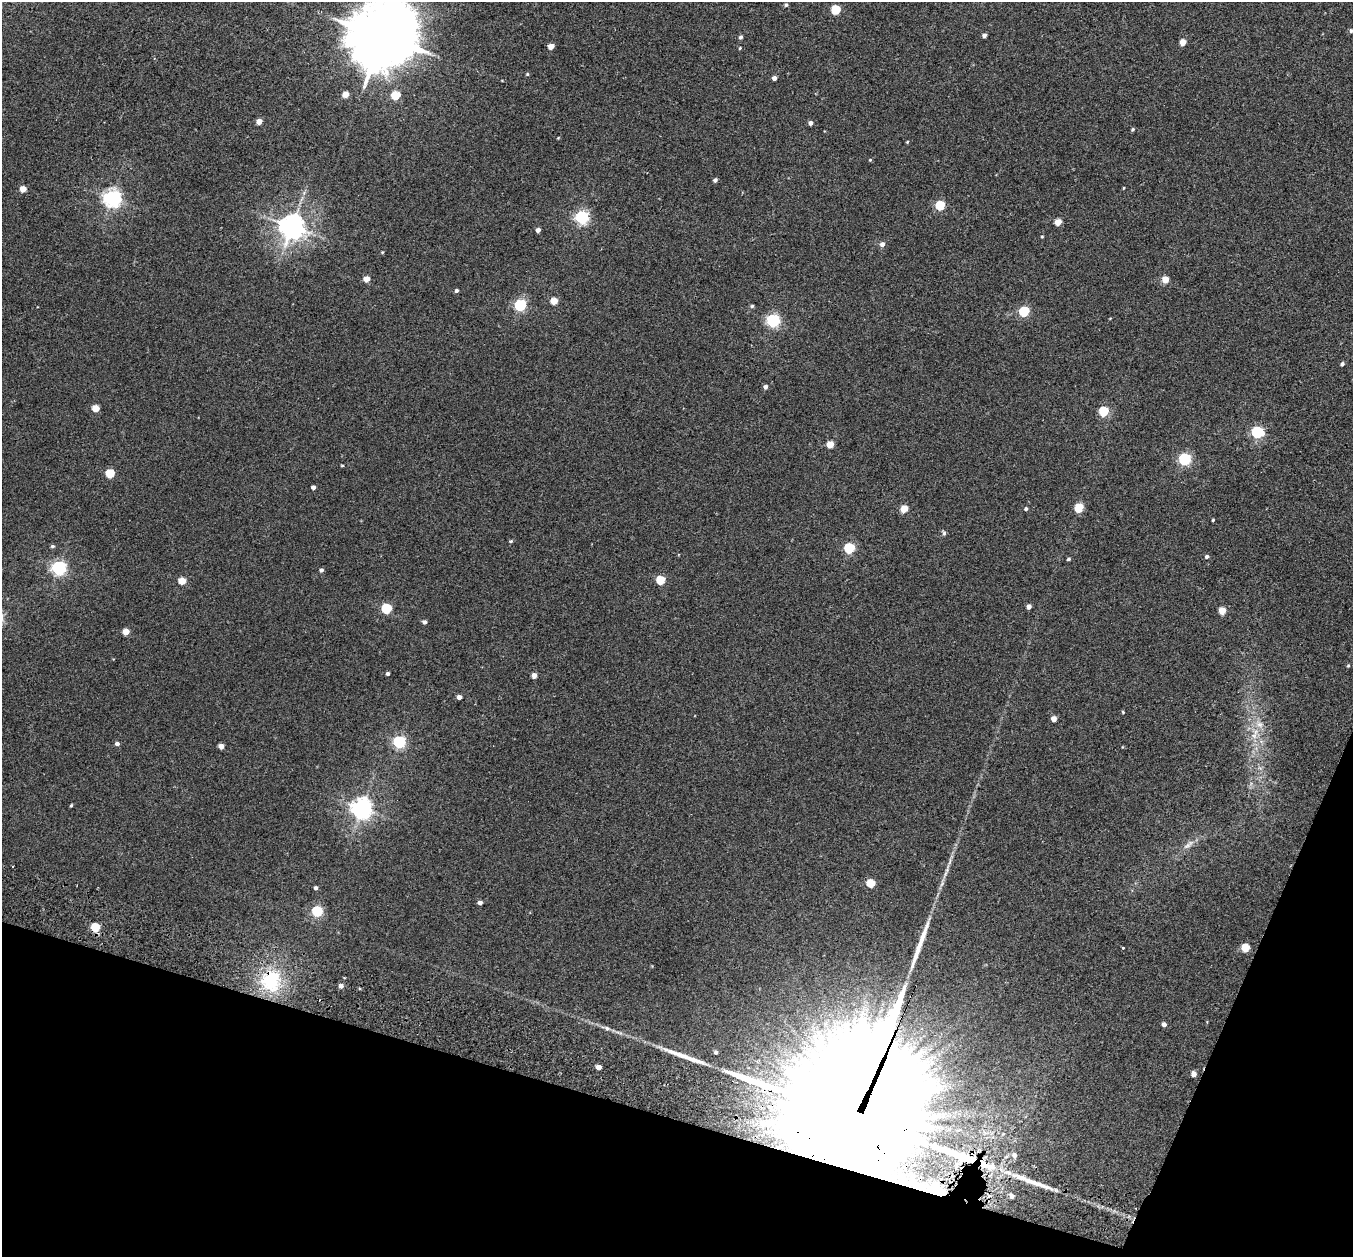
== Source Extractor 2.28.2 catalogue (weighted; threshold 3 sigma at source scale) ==
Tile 15 of 4 x 4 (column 3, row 4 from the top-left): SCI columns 2728-4078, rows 320-1574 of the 5452 x 5530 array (HDU 1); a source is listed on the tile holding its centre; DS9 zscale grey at full resolution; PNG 1355 x 1259 px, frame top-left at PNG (2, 2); no overlay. Shown black and unused: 15% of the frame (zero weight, under 2 of 3 exposures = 3% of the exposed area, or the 3 px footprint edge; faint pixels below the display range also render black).
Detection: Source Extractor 2.28.2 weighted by HDU 2 'WHT'; one run over the whole footprint, this tile lists its part. Background 0.0409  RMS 0.007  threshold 0.0316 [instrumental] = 3 sigma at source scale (4.5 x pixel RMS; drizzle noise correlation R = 1.50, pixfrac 1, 0.05/0.05 arcsec/px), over >= 5 px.
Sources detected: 107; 3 long thin detections or spike segments (spike, bleed or trail) — not listed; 2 inside a brighter listed object's ellipse — not listed separately; the other 102 listed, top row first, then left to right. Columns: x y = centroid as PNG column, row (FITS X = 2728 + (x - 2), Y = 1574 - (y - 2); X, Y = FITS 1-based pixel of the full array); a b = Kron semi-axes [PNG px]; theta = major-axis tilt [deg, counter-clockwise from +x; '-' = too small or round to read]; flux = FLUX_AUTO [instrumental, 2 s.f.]
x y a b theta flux
786 5 5 5 - 1.1
836 10 5 5 - 34
1351 31 6 5 - 1.5
984 35 4 4 - 2.3
382 36 23 17 67 6700
740 37 5 4 - 1.7
1183 42 5 4 - 9.3
551 46 5 4 - 7
740 48 4 3 - 0.64
527 74 4 4 - 0.8
774 78 4 4 - 2.7
346 94 5 4 - 9.2
396 95 5 5 - 24
259 121 5 4 - 6.3
811 123 4 4 - 2.5
1133 129 4 4 - 1
558 138 4 3 - 0.51
907 142 4 3 - 0.61
870 160 4 4 - 0.65
715 180 4 4 - 2
1123 188 4 3 - 0.49
23 189 5 5 - 7.5
112 198 7 6 - 280
940 205 5 5 - 36
582 217 6 6 - 130
1058 222 5 4 - 11
292 227 8 8 - 750
538 230 4 4 - 3.1
1042 236 4 3 - 0.63
882 244 5 5 - 3
382 252 4 3 - 0.6
366 279 5 4 - 8.4
1165 280 5 4 - 11
456 291 4 4 - 1.8
554 301 5 4 - 13
520 305 6 5 - 85
752 306 5 4 - 1.1
1024 311 5 5 - 51
1110 318 4 3 - 0.45
773 321 6 5 - 130
1342 364 5 4 - 1.5
765 387 4 4 - 2.3
96 408 5 4 - 12
1104 411 5 5 - 41
1257 432 6 6 - 97
830 444 5 5 - 13
1185 459 6 5 - 110
342 466 3 3 - 0.65
110 473 5 5 - 30
313 487 4 4 - 2.6
1079 508 6 5 - 24
904 509 5 5 - 15
1026 509 4 4 - 1.2
1213 520 3 3 - 0.68
944 533 7 5 -77 1.4
511 541 5 4 - 0.87
52 546 5 4 - 1.2
849 548 5 5 - 55
1207 556 5 5 - 1.6
1068 559 4 3 - 1
59 568 6 6 - 170
321 570 4 4 - 1.7
661 580 5 5 - 29
182 581 5 4 - 14
1029 607 4 4 - 3.1
386 608 5 5 - 48
1222 611 5 5 - 12
424 622 4 4 - 2.2
126 632 5 4 - 10
1348 666 5 4 - 0.71
388 674 4 3 - 1.7
534 675 4 4 - 5.2
459 697 4 4 - 3.4
1123 712 4 3 - 0.64
1054 719 4 4 - 5.4
1260 724 12 9 -12 5.2
1254 736 10 7 -42 4.3
399 742 6 5 - 120
117 744 5 4 - 2
221 746 4 4 - 5.5
71 805 4 3 - 0.75
362 809 7 7 - 430
1187 846 13 6 27 3.4
871 883 5 5 - 23
316 888 4 4 - 1.9
480 902 4 4 - 3
317 911 5 5 - 62
95 927 5 5 - 28
1123 948 3 2 - 0.85
1245 948 5 5 - 19
271 981 29 26 88 45
341 986 5 4 - 3
1164 1024 5 4 - 2.7
607 1028 8 6 -27 2
716 1052 4 4 - 1.5
598 1067 4 4 - 4
1194 1074 5 4 - 4.7
852 1130 66 32 68 98000
956 1155 66 14 -20 75
1014 1155 5 4 - 1.7
935 1187 30 17 -4 41
1012 1196 4 3 - 2.1
Overlapping masked pixels (flux is a lower limit): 5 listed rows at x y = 95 927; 271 981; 852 1130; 956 1155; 935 1187
Isophote crosses this tile's border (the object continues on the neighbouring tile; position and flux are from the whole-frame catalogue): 2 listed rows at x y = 1351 31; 382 36